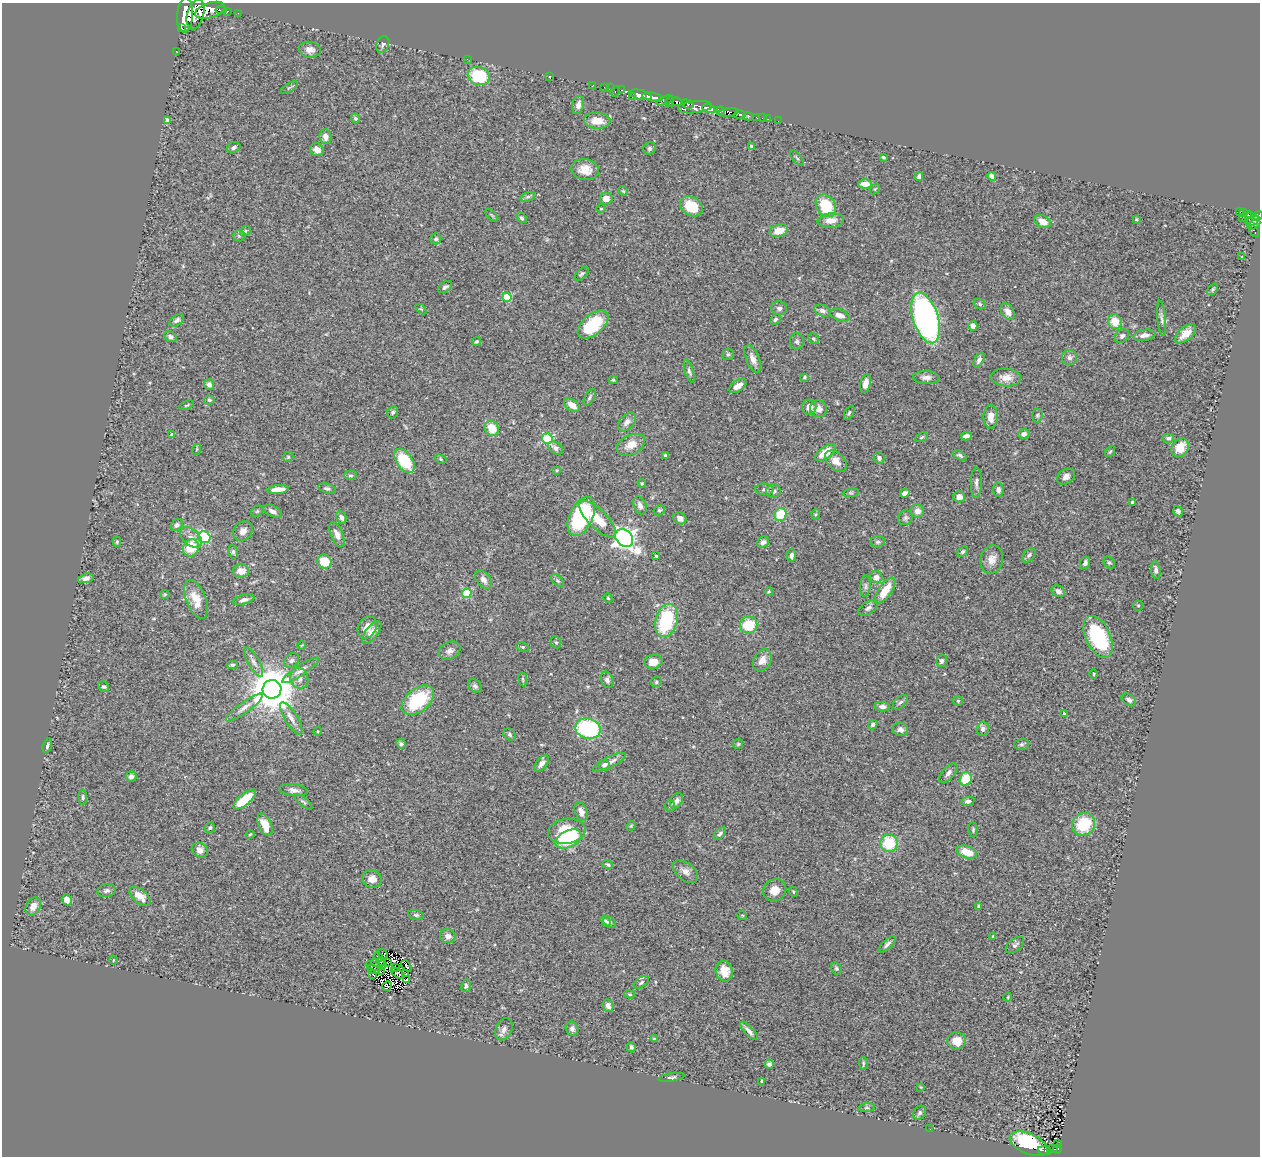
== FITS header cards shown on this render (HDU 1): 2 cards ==
NAXIS1  =                 1258
NAXIS2  =                 1154

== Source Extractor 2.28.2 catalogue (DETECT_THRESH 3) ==
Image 1258 x 1154 px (HDU 1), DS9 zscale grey, 1 PNG px = 1 image px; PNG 1262 x 1158 px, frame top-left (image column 1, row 1154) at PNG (2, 3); each listed source drawn as its Kron ellipse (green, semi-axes under 4 px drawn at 4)
Background 0.873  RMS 0.056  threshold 0.169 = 3 sigma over >= 5 px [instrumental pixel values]
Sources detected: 340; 4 with non-positive FLUX_AUTO (blend fragments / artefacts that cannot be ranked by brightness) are neither listed nor drawn; the other 336 listed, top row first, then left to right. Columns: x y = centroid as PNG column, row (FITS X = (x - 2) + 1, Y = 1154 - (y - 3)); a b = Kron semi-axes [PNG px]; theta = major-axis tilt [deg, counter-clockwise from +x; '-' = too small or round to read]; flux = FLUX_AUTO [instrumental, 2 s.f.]
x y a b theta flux
210 10 15 7 18 2000
221 10 5 3 - 11
227 11 3 3 - 56
238 13 2 2 - 11
195 14 15 8 75 2700
185 15 17 8 86 4600
182 28 4 3 - 390
383 45 8 6 63 9.6
310 50 11 8 -8 23
176 51 3 2 - 12
467 59 3 2 - 5.8
479 76 11 9 -21 180
550 77 3 2 - 2.7
593 85 3 2 - 8.4
604 87 2 2 - 14
289 88 9 3 32 5.6
611 88 2 2 - 17
622 90 3 2 - 10
615 91 5 3 - 31
640 95 11 5 -13 1400
632 97 2 2 - 7.9
653 97 10 4 -10 1600
665 100 8 3 21 220
670 102 5 3 - 290
677 102 6 3 -14 930
687 104 6 4 -18 390
578 105 9 5 77 20
695 107 17 6 6 1300
709 108 6 4 -15 4900
720 111 4 4 - 530
729 112 10 4 9 790
740 114 6 4 -2 210
748 116 5 3 - 190
757 117 4 3 - 81
355 118 5 4 - 6.4
762 118 2 2 - 4.4
767 119 3 2 - 7.7
167 120 4 4 - 20
597 121 13 8 -3 54
778 121 2 2 - 11
325 137 7 6 - 26
751 146 4 3 - 6.5
234 147 7 5 24 10
649 148 6 6 - 7.8
317 150 7 6 - 28
883 157 4 3 - 5.4
797 158 9 3 -50 5.5
585 169 14 10 -8 47
919 176 5 4 - 12
992 176 4 4 - 26
865 184 7 4 -2 31
875 189 6 4 55 3.8
623 191 5 4 - 4.4
528 197 7 4 19 7.4
606 198 6 6 - 32
691 206 12 9 -32 96
826 206 12 9 -58 140
601 209 5 3 - 3.3
1239 211 3 3 - 25
1244 212 3 3 - 95
1248 214 4 3 - 91
492 215 8 3 -45 4.6
1257 216 6 3 23 270
1243 217 2 2 - 5.5
521 218 6 4 -48 7
1249 218 6 3 68 67
1136 219 4 3 - 3.6
831 220 13 7 3 32
1042 221 9 6 -29 36
1253 221 7 4 25 280
1254 225 7 4 30 180
245 231 6 4 39 6.1
779 231 9 6 19 47
1254 231 6 3 -57 28
239 236 6 6 - 7.4
436 239 5 5 - 7.3
1242 256 3 2 - 4.5
582 274 8 4 44 7.3
445 287 8 5 35 10
1213 289 7 4 50 5.7
507 297 4 4 - 150
980 304 6 5 - 6.5
779 308 8 7 - 11
421 309 6 4 -44 4.4
822 311 8 5 -21 13
1008 312 9 6 -58 23
840 315 10 5 -21 21
926 318 26 12 -72 1200
1161 318 17 4 -84 12
775 319 5 4 - 6.8
177 320 8 5 36 11
1115 322 7 6 - 55
593 324 18 10 40 170
973 326 5 4 - 19
1186 334 12 6 41 39
1144 335 11 5 9 19
1122 336 8 6 43 9.7
170 337 7 5 -34 9.1
813 339 6 5 - 5.6
477 341 4 3 - 5.3
797 341 8 7 - 9.8
728 354 6 6 - 7.9
1069 358 7 7 - 13
753 359 15 6 -67 26
979 360 8 4 60 12
689 371 12 4 -73 9.8
804 377 4 3 - 4.8
1006 377 15 9 -4 36
926 378 13 6 -3 19
613 380 4 4 - 5
865 383 9 5 77 24
209 385 5 4 - 14
738 386 9 5 34 31
590 397 9 4 61 8.1
209 400 5 4 - 5.5
187 405 8 3 22 4.4
572 405 9 5 -35 32
809 407 7 7 - 28
818 409 8 8 - 25
393 412 6 5 - 8.3
849 413 8 4 62 5.9
1037 415 7 5 87 6.8
991 417 11 7 88 32
627 422 11 7 47 20
492 428 8 7 - 71
172 434 4 3 - 4.4
1024 434 5 5 - 19
966 436 5 4 - 16
922 437 6 4 28 6
1168 438 6 5 - 8.8
547 439 5 5 - 300
631 445 15 9 27 47
556 448 8 5 -36 13
1180 448 10 8 56 63
197 449 5 3 - 3.9
1110 452 6 4 52 4.7
825 453 12 6 36 67
665 455 3 3 - 5.3
960 455 7 4 -28 7.4
288 457 5 5 - 5.3
879 458 6 5 - 9.9
441 459 6 4 -25 4.7
404 461 14 8 -55 160
836 461 13 8 -43 29
557 470 3 3 - 3.5
350 475 6 4 1 6.4
1066 477 9 7 34 17
642 483 4 4 - 4.4
976 483 15 5 89 13
327 488 9 5 -16 8.3
278 489 10 4 7 38
764 489 9 5 -5 9.8
998 490 7 5 -84 14
773 491 7 6 - 14
851 493 8 4 8 6
905 493 5 4 - 13
959 497 6 5 - 19
1132 502 4 3 - 4.9
640 505 9 6 -66 16
659 510 6 5 - 6.2
257 511 6 5 - 6.2
273 511 10 5 -23 16
917 511 6 6 - 25
1178 511 5 4 - 8.6
816 514 5 3 - 3.8
781 515 7 5 67 120
581 516 21 11 64 380
341 517 6 4 -66 12
680 518 7 5 -30 22
905 518 8 6 46 9.7
598 519 24 9 -45 82
177 525 6 5 - 10
243 531 10 9 - 22
337 534 13 6 -68 22
191 537 13 8 -41 26
204 537 6 6 - 200
624 538 10 7 -43 2200
117 542 5 4 - 5
763 542 6 5 - 15
878 542 7 5 2 7
191 548 9 7 60 97
233 552 7 4 -80 7.7
963 552 6 4 42 6.2
791 555 7 4 85 12
1029 555 8 5 52 9.4
656 556 3 3 - 4.5
992 559 14 11 74 32
324 561 7 6 - 78
1109 562 6 5 - 7.5
1085 563 6 5 - 12
1156 570 9 4 -82 12
241 571 8 6 2 37
876 577 6 6 - 22
86 578 8 4 15 13
483 579 11 6 -53 19
558 581 8 5 -44 7.5
865 586 11 5 86 11
769 591 4 4 - 3.9
885 591 15 6 54 72
1058 591 7 5 -29 16
467 593 5 4 - 190
165 594 5 4 - 4.1
608 598 5 4 - 4.6
196 599 20 9 -68 62
244 600 11 4 15 14
1138 606 5 4 - 4.8
868 608 11 6 31 13
666 620 17 11 74 260
749 625 9 8 - 120
367 627 11 9 63 33
372 632 13 6 53 28
1098 637 22 12 -65 280
556 642 6 5 - 5.7
302 645 4 3 - 3.6
523 647 6 4 -27 5.3
450 651 11 8 27 21
292 660 8 6 43 11
762 660 11 8 59 28
942 661 6 5 - 7.4
254 662 16 5 -61 19
653 662 9 7 5 42
232 665 5 4 - 6.8
300 670 21 5 34 22
1094 674 5 3 - 3.2
299 678 10 9 - 25
523 679 7 3 -82 5.5
607 680 8 6 -71 13
656 682 5 5 - 6.7
103 686 6 5 - 5.9
475 686 8 5 -44 9.5
272 689 9 9 - 16000
418 700 18 11 39 210
1129 700 8 5 -37 10
958 701 5 4 - 4.7
900 702 9 5 43 9.9
244 707 22 5 36 25
882 707 8 4 -6 14
1064 713 3 2 - 3.9
291 719 19 6 -58 28
873 725 5 4 - 8.6
588 729 13 10 -12 370
900 729 8 6 -15 15
983 729 7 6 - 12
318 731 4 3 - 3
510 735 7 5 -47 7.7
401 744 5 4 - 8.8
738 744 5 5 - 5
1021 744 7 5 2 7.5
47 746 7 4 73 10
609 762 18 5 27 25
542 763 9 5 53 17
604 765 5 5 - 8.1
948 773 12 6 49 15
131 776 5 5 - 12
966 779 7 6 - 130
294 790 14 6 -7 18
83 797 7 4 -86 6.4
245 799 14 5 40 120
676 801 8 5 57 14
968 801 6 4 10 11
303 802 11 4 -38 6.8
670 806 5 5 - 5.4
581 811 10 6 -69 22
1084 824 12 11 - 150
265 825 12 6 -68 60
631 826 5 4 - 4.7
210 828 5 5 - 6.5
973 830 7 4 -84 5.9
567 831 19 12 8 120
250 834 4 3 - 3.9
720 834 8 4 46 8.1
568 839 14 8 25 230
889 843 9 8 - 150
200 850 8 7 - 20
967 852 10 6 -19 61
608 865 5 4 - 6
685 871 15 8 -39 25
372 879 10 8 -19 33
775 890 12 10 39 34
106 891 9 6 9 12
793 892 5 4 - 4.2
140 896 12 6 -39 45
67 900 5 5 - 32
33 906 9 7 59 33
978 906 3 3 - 3.7
416 915 8 4 -14 7
742 915 5 3 - 3
605 921 6 3 -54 6.8
610 922 7 5 -34 11
448 936 8 7 - 19
993 936 4 3 - 3.1
887 944 11 4 43 13
1015 945 10 6 38 11
383 954 6 2 -43 2.8
378 957 5 2 - 1.7
113 960 4 3 - 2.8
375 962 3 2 - 1.2
382 962 4 2 - 1.6
388 962 2 2 - 2.5
383 965 3 2 - 2.9
374 966 9 2 -20 3.7
406 966 6 2 -47 6.6
395 967 3 2 - 3.7
836 968 6 5 - 6.8
373 969 7 2 -21 5.4
724 971 10 8 -74 46
381 972 4 2 - 3.7
398 973 8 3 -34 2.2
405 974 3 2 - 2.8
373 975 3 2 - 3.4
406 980 4 2 - 4.8
641 982 8 5 34 7.9
387 986 5 3 - 7.9
466 986 6 5 - 8.7
630 994 5 4 - 4.6
1008 997 5 3 - 3.1
608 1006 6 5 - 17
504 1029 11 8 66 20
572 1029 7 6 - 13
749 1031 12 4 -47 16
654 1039 3 3 - 5.3
957 1041 9 8 - 45
631 1047 5 4 - 8.1
863 1063 6 3 -88 4.8
769 1064 4 4 - 12
671 1077 13 3 8 8.2
762 1081 4 3 - 5.4
921 1087 4 4 - 3.5
867 1108 8 4 7 6.9
920 1113 7 6 - 8.2
930 1129 2 2 - 2.8
1029 1144 20 10 -23 270
1058 1144 3 2 - 4.2
1052 1149 5 3 - 17
1057 1149 4 3 - 29
1045 1151 7 3 -8 87
At the frame edge (FLAGS 8, measured only in part): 1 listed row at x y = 1257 216
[4 non-positive-flux detections neither listed nor drawn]